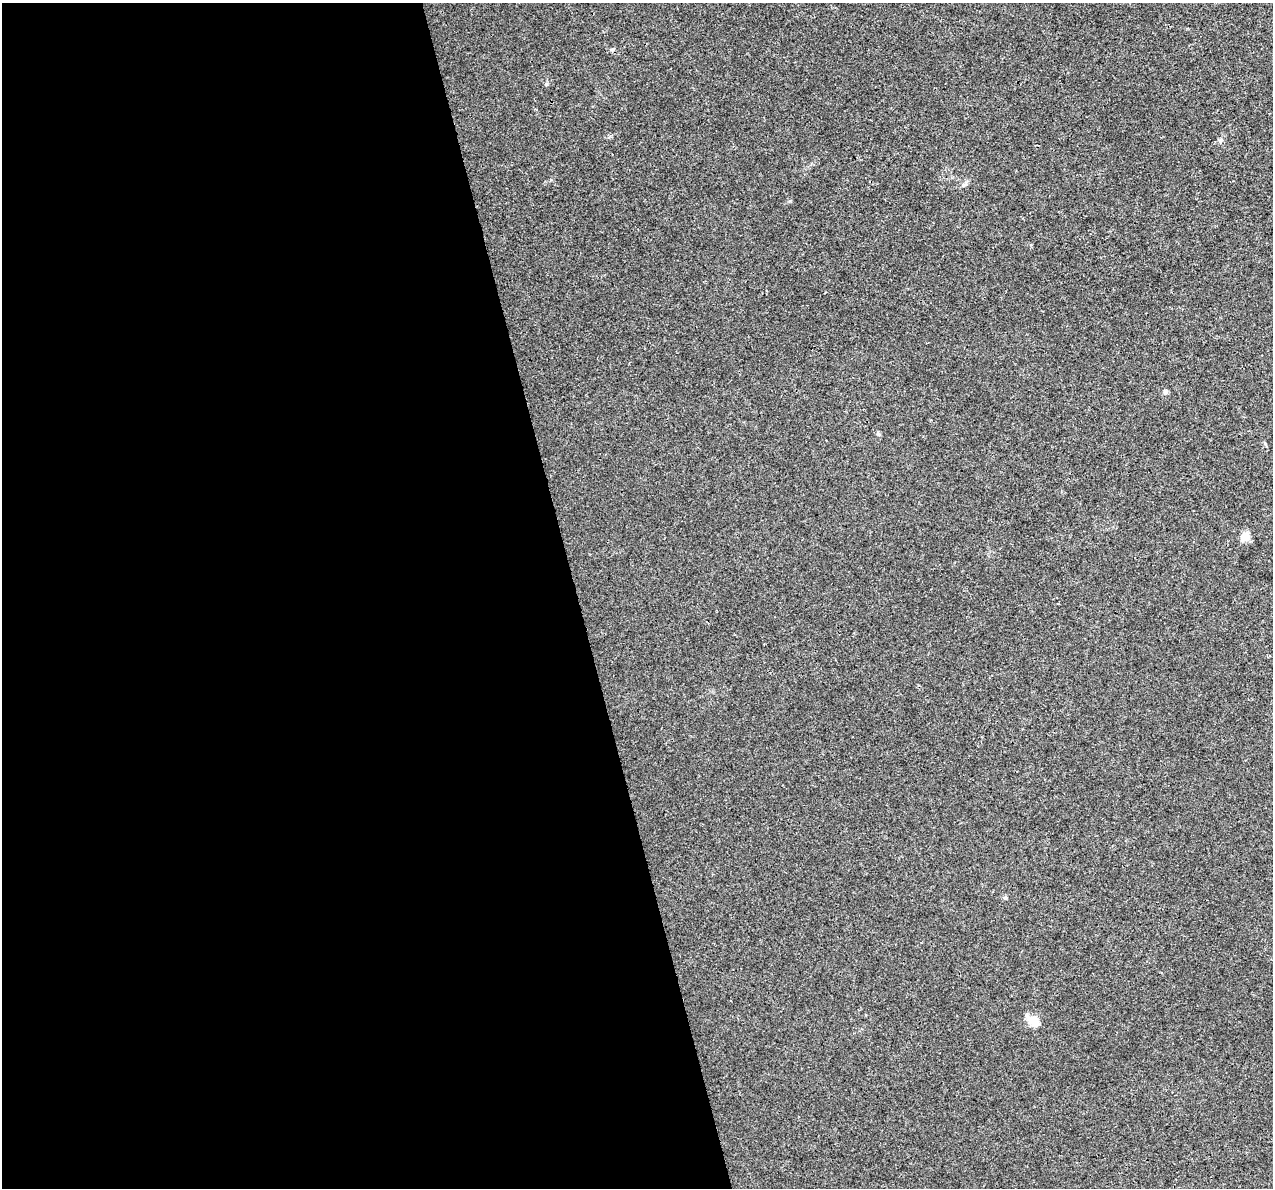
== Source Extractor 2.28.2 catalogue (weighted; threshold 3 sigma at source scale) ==
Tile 9 of 4 x 4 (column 1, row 3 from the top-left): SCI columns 2-1272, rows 1276-2461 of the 5085 x 4877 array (HDU 1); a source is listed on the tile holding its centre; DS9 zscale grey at full resolution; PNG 1275 x 1190 px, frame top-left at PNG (2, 3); no overlay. Shown black and unused: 45% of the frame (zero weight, under 3 of 4 exposures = <1% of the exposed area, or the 3 px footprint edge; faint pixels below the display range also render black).
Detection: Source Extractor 2.28.2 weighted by HDU 2 'WHT'; one run over the whole footprint, this tile lists its part. Background 0.00463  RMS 0.0025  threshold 0.0112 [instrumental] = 3 sigma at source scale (4.5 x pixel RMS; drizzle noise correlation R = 1.50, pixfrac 1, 0.0396/0.0396 arcsec/px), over >= 5 px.
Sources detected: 7; all 7 listed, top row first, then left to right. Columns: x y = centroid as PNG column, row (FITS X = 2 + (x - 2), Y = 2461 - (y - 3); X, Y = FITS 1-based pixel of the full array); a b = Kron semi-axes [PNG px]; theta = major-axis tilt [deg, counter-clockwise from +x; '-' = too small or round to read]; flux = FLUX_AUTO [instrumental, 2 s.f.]
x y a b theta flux
1220 140 7 5 69 0.55
964 185 8 5 29 0.61
1165 392 7 6 - 0.68
879 435 6 3 -19 0.33
1245 537 5 5 - 8
1005 898 6 4 -1 0.34
1033 1021 16 10 -34 3.3